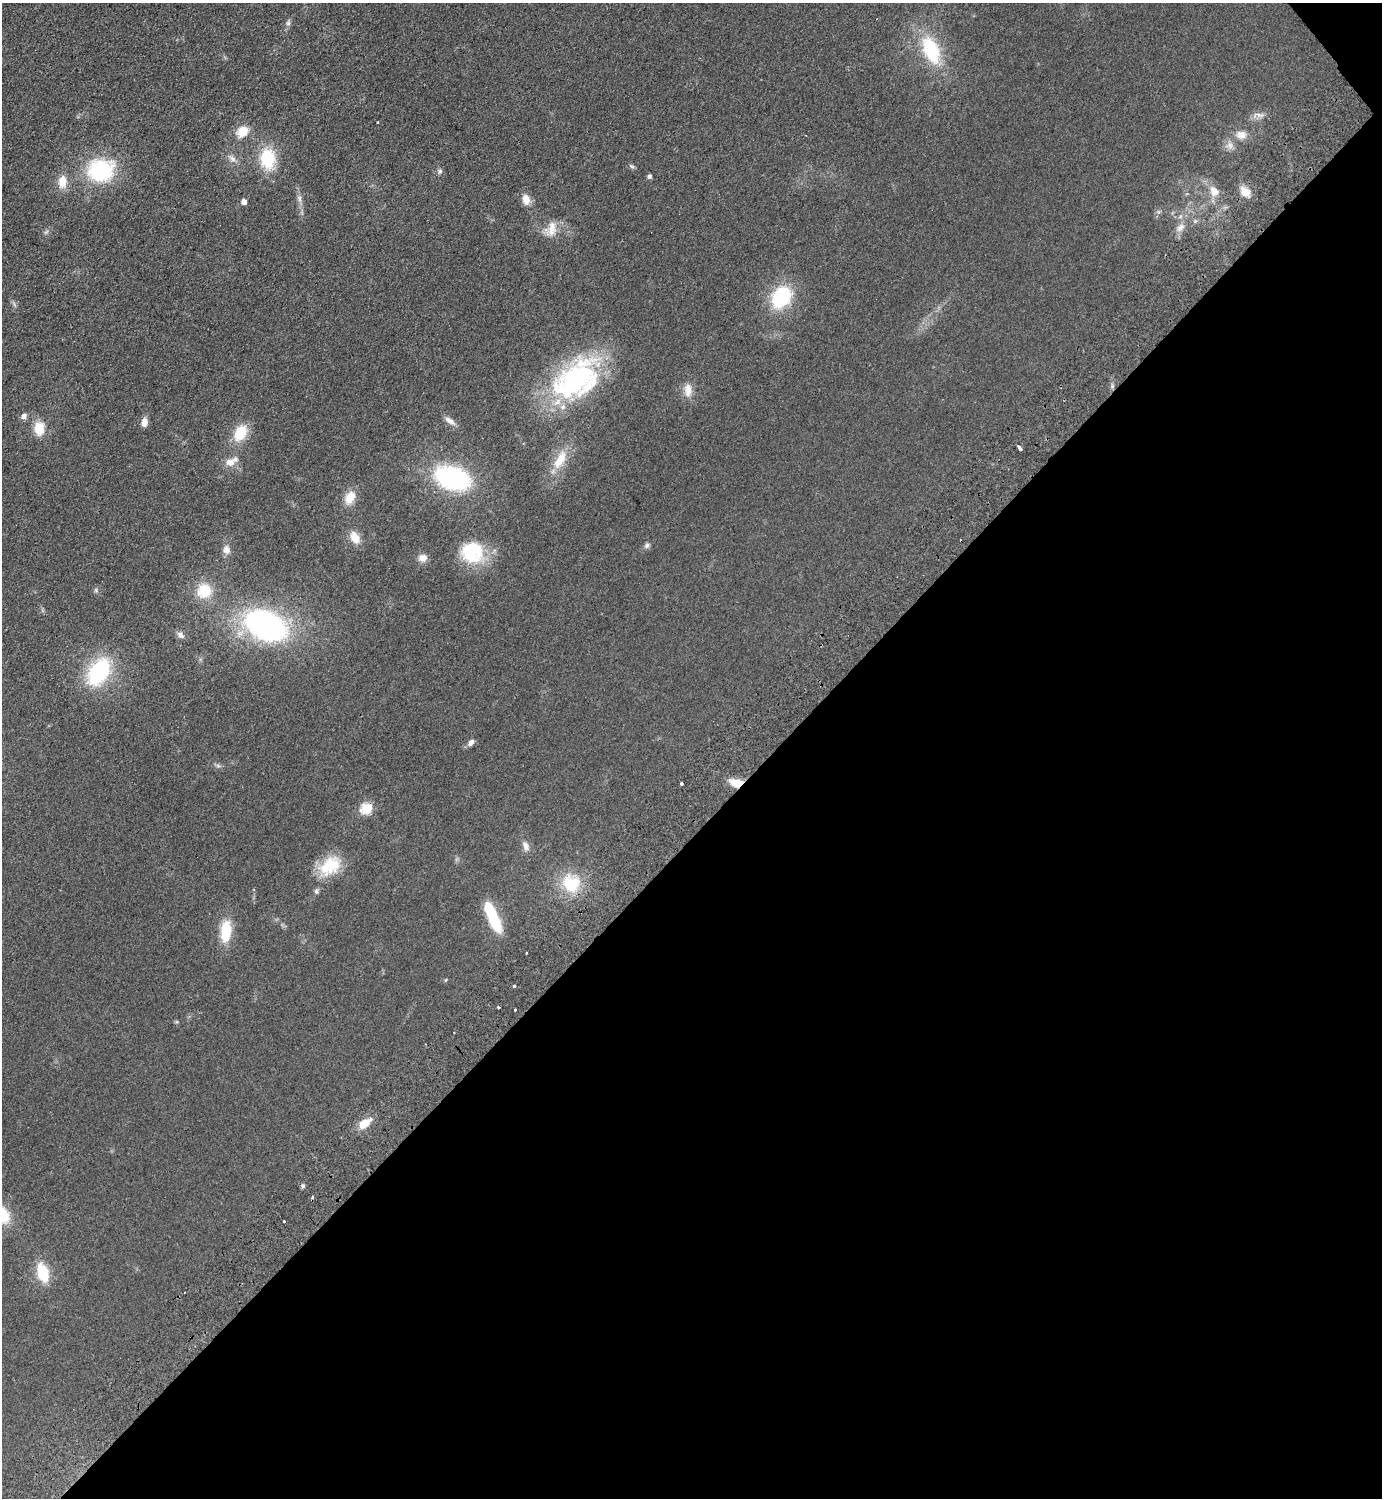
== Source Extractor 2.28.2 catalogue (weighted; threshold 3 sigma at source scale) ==
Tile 12 of 4 x 4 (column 4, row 3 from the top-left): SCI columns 4344-5723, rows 1540-3035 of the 6066 x 6072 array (HDU 1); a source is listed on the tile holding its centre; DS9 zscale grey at full resolution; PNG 1384 x 1500 px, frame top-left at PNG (2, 3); no overlay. Shown black and unused: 45% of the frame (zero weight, under 2 of 3 exposures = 3% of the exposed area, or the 3 px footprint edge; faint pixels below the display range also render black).
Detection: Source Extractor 2.28.2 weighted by HDU 2 'WHT'; one run over the whole footprint, this tile lists its part. Background 0.0559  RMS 0.0097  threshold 0.0436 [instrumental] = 3 sigma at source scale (4.5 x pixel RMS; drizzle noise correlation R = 1.50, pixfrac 1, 0.05/0.05 arcsec/px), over >= 5 px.
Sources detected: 72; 1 too faint to see at this stretch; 1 inside a brighter object's white glare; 4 cosmic-ray / hot-pixel residue — not listed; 3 inside a brighter listed object's ellipse — not listed separately; the other 63 listed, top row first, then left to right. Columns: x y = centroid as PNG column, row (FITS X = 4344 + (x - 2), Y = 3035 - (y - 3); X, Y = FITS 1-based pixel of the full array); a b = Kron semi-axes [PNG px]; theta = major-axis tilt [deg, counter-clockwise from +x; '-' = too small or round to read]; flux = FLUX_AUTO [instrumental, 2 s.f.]
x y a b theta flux
288 23 7 5 45 2.3
931 50 43 22 -66 54
1259 115 17 6 -9 5.1
242 132 16 13 42 14
1241 135 15 12 0 9.7
1229 145 12 11 - 6.4
232 159 10 7 -29 4.5
268 159 25 17 -85 40
632 166 7 5 -43 1.7
101 170 28 23 12 80
440 171 8 6 75 2.1
649 176 5 4 - 2.4
62 182 16 10 87 12
1214 191 15 11 -53 12
1245 192 11 8 -48 13
299 199 11 6 -74 3.9
526 199 15 10 -79 8.2
244 201 5 4 - 6.9
1181 216 7 4 70 1.8
1180 227 14 9 45 6.9
551 229 23 12 74 12
781 297 20 15 53 70
576 379 54 39 40 180
688 390 19 10 -88 10
24 416 8 7 - 3.7
450 421 16 7 -34 5.6
144 422 10 7 85 5.9
39 429 13 10 -88 20
241 433 18 12 58 25
1019 447 5 3 - 13
560 460 31 13 63 23
230 462 12 10 12 8
452 478 30 19 -18 140
350 498 17 11 63 14
355 538 15 10 -61 12
647 545 8 6 58 2.6
226 550 10 8 86 5.9
472 552 24 23 - 54
422 558 10 10 - 6.7
96 590 6 5 - 1.7
204 591 18 17 - 24
266 625 37 23 -23 240
180 635 11 6 -44 3.5
99 672 28 18 58 83
471 742 9 6 45 4.1
218 766 7 4 -19 1.8
681 783 3 3 - 19
736 783 15 8 -12 17
366 808 6 5 - 66
526 846 13 8 -65 5.5
330 866 31 21 36 33
571 883 25 22 -51 37
316 891 8 6 -89 2
491 912 22 11 -62 32
226 931 27 13 84 28
526 953 3 3 - 1.9
514 986 3 3 - 4.7
498 1007 3 2 - 2.7
515 1010 3 3 - 1.6
365 1123 16 9 36 15
303 1186 6 4 -72 1.5
2 1215 17 12 -62 36
43 1273 16 9 -74 38
Overlapping masked pixels (flux is a lower limit): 1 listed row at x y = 736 783
Isophote crosses this tile's border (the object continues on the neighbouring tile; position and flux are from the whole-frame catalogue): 1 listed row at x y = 2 1215